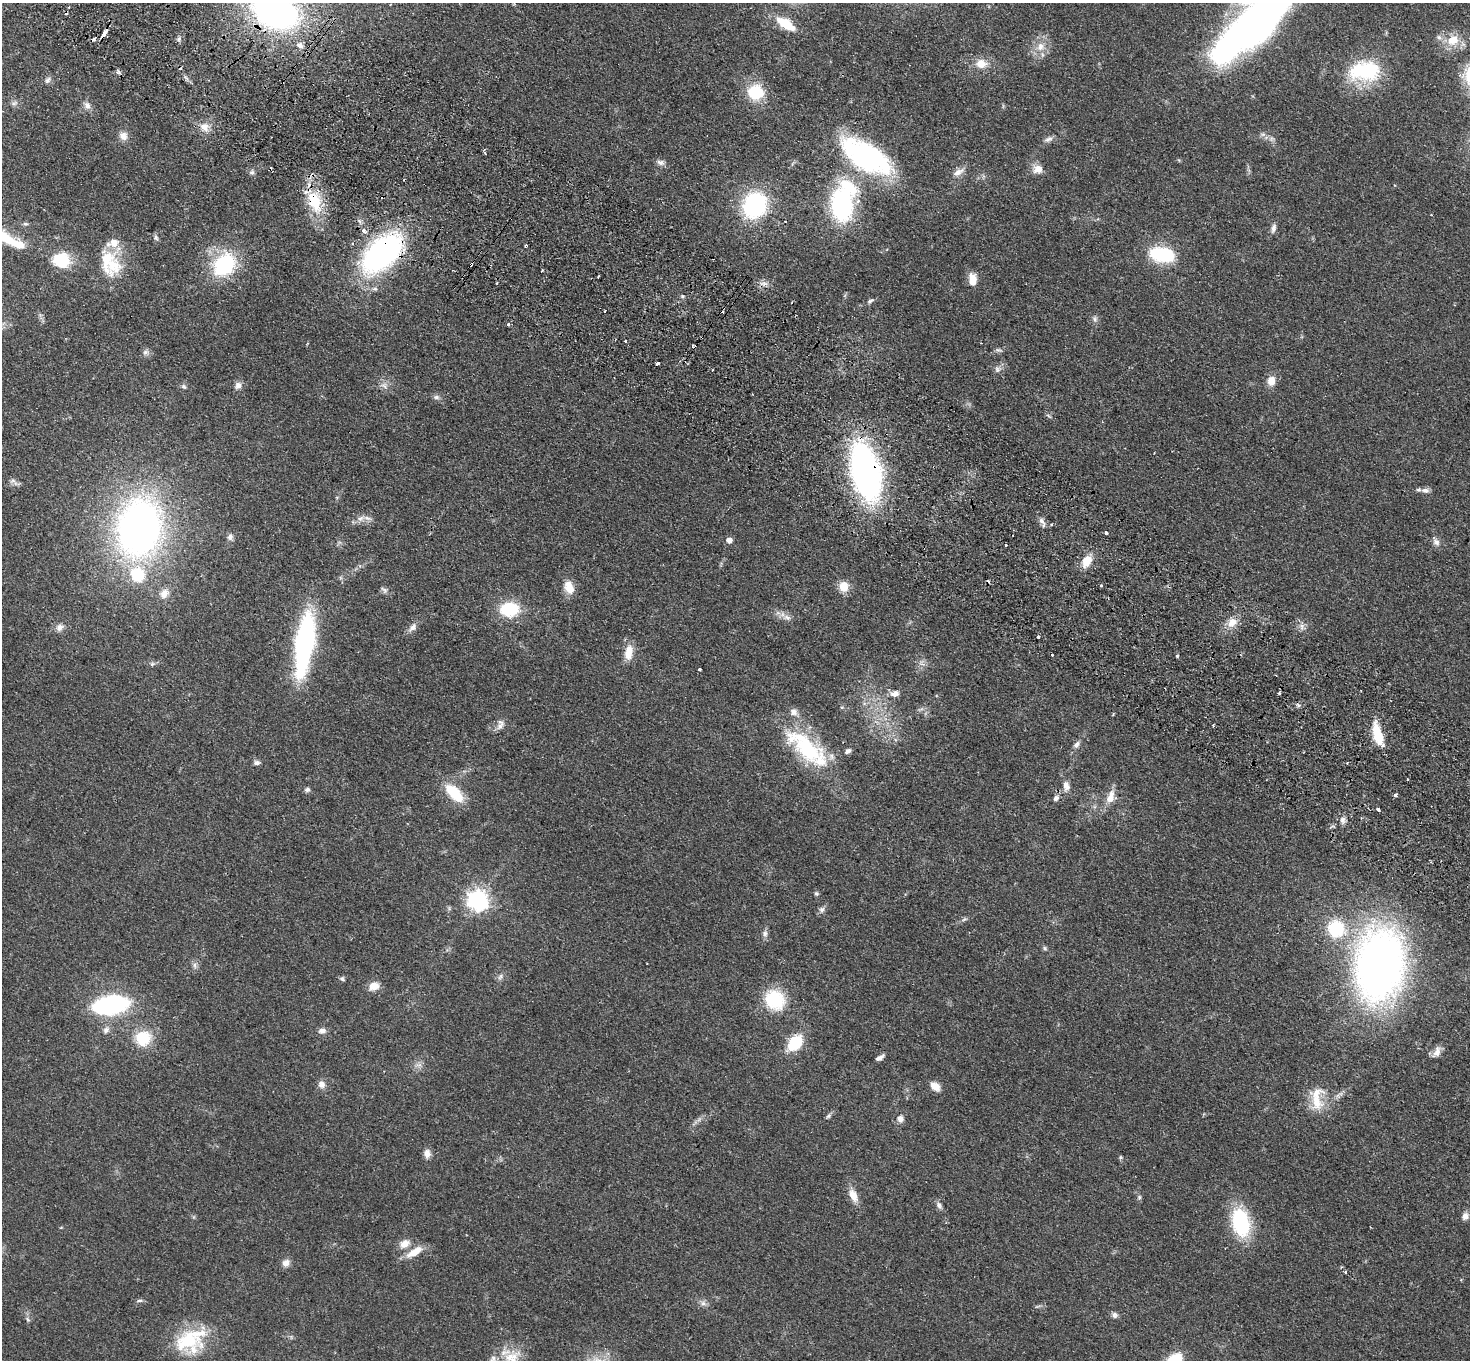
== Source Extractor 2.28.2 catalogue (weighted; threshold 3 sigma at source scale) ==
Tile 11 of 4 x 4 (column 3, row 3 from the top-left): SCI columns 2970-4437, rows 1560-2917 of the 5938 x 5974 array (HDU 1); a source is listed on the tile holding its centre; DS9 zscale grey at full resolution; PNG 1472 x 1362 px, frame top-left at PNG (2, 3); no overlay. Shown black and unused: <1% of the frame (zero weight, under 2 of 3 exposures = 3% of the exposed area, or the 3 px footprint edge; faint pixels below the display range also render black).
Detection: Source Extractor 2.28.2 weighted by HDU 2 'WHT'; one run over the whole footprint, this tile lists its part. Background 0.0594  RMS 0.007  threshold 0.0316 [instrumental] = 3 sigma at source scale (4.5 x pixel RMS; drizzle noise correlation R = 1.50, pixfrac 1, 0.05/0.05 arcsec/px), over >= 5 px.
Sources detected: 175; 2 inside a brighter object's white glare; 9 cosmic-ray / hot-pixel residue — not listed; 12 inside a brighter listed object's ellipse — not listed separately; the other 152 listed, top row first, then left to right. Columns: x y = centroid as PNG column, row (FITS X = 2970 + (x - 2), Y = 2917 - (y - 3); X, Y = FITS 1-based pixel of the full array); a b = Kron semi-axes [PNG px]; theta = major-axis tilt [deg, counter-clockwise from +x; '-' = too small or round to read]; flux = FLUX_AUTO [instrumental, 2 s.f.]
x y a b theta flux
275 12 32 21 -20 270
786 24 22 9 -32 21
1257 24 88 27 37 410
105 32 9 3 57 10
93 39 4 3 - 2.9
179 39 7 5 45 1.7
1453 40 17 13 36 13
300 45 9 7 -44 2.9
1040 47 13 10 68 7.6
981 64 16 12 -4 9.2
1365 71 42 25 3 46
118 72 6 5 - 1.4
48 80 9 7 57 2.2
756 92 17 16 - 25
14 103 8 4 36 1.4
87 105 12 8 -53 3.6
205 127 13 11 -52 6.2
1263 134 7 4 18 1.4
123 136 11 10 - 5.2
1048 139 12 7 22 2.6
867 156 48 22 -32 150
661 162 12 7 -16 2.7
1038 169 12 11 - 6.1
252 172 7 5 42 1.5
958 172 18 8 29 4.9
314 200 34 17 -76 29
755 205 18 15 63 100
841 205 27 17 -86 100
25 224 7 4 -8 0.97
1273 228 13 6 76 2.8
364 231 4 4 - 4.2
156 238 7 6 - 1.7
7 239 13 12 - 8.5
21 245 11 8 10 5.7
526 245 3 3 - 0.87
382 253 40 22 43 180
1162 255 22 13 -10 46
107 259 34 21 54 24
61 260 17 15 -20 25
471 264 4 3 - 1.9
224 265 24 18 50 58
973 279 14 8 -88 7.5
497 283 2 2 - 0.57
764 283 11 5 -18 2.9
375 289 8 6 -13 1.8
682 296 6 5 - 1.1
870 301 10 5 27 1.8
605 311 3 2 - 0.68
1095 319 8 7 - 2.1
508 324 3 3 - 1.5
626 341 3 3 - 2
998 350 9 5 -9 1.6
146 352 9 7 30 2.2
657 364 4 3 - 4.6
997 369 9 6 -88 2.1
712 370 3 2 - 0.85
1271 381 11 9 82 7
238 385 9 8 - 3.5
184 386 7 5 -37 1.4
385 386 9 5 -45 2.5
436 397 9 6 -9 1.9
1048 416 9 3 -40 1
865 471 39 19 -76 310
13 480 7 4 -1 1.6
1425 490 11 7 -7 3.3
361 518 10 5 26 3
1042 521 13 6 -54 3
139 528 49 36 80 360
1106 533 3 3 - 5.7
230 537 9 7 80 2.6
729 540 5 5 - 5
1436 542 11 8 -41 3.1
1006 545 3 2 - 1.4
1087 561 16 10 62 10
844 586 13 12 - 8.1
1101 586 3 3 - 1.4
569 587 17 11 -70 8.8
384 590 11 6 -38 2.2
164 593 14 11 53 6.3
510 609 16 12 1 35
787 617 11 7 -22 3.5
1232 622 14 10 33 7.4
1302 626 10 4 -90 2.2
59 627 10 9 - 3.5
413 627 11 7 38 3.8
1038 637 3 3 - 1.6
305 642 43 13 81 190
629 652 18 10 80 9.7
1052 655 3 3 - 1.3
1177 656 4 3 - 1.3
152 664 6 5 - 1.3
699 669 3 3 - 1.4
894 694 12 8 0 4.1
1298 705 7 4 0 1.4
842 707 6 3 18 0.77
500 725 16 8 73 3.8
1213 725 3 3 - 0.84
1378 735 28 10 -72 19
1076 745 9 6 51 2.7
807 748 60 24 -43 65
848 751 9 6 30 2.2
256 763 7 5 7 2.5
1407 779 2 2 - 0.76
1066 786 12 8 -72 4.6
307 790 7 6 - 1.8
454 793 23 11 -45 25
1395 795 3 3 - 9.5
1056 798 8 5 50 2.1
1110 798 11 9 52 6.2
1378 810 4 3 - 3.8
1342 820 9 7 80 2.8
816 894 5 5 - 1.2
478 900 7 7 - 390
822 909 8 7 - 2.2
964 919 6 5 - 1.3
1336 929 15 14 - 39
765 934 10 7 89 2.5
1045 948 6 5 - 1.2
195 965 9 4 -82 1.9
1379 966 64 43 82 410
500 977 9 4 55 1.8
342 979 7 5 -43 1.3
374 986 9 8 - 8.8
775 1000 25 21 -41 32
111 1005 29 15 9 100
106 1030 9 8 - 2.9
322 1031 9 6 5 3.3
143 1038 17 16 - 23
795 1043 12 9 49 36
1437 1052 15 8 69 5.1
879 1058 9 4 30 2.9
322 1084 10 9 - 3.8
935 1086 11 8 -41 6.8
1316 1102 27 18 -77 17
828 1116 7 5 41 1.5
900 1119 8 8 - 3.7
427 1153 10 8 -87 4.1
853 1196 18 9 -66 7.6
1139 1197 6 5 - 1.1
939 1205 11 7 -64 2.4
1465 1216 8 7 - 3.6
1241 1222 32 18 -78 51
404 1244 13 9 32 6.5
414 1252 23 8 32 9.9
286 1263 10 9 - 4
1345 1271 3 3 - 1.4
140 1300 8 4 1 1.3
703 1303 7 7 - 2.3
1115 1315 8 7 - 2.1
28 1319 7 4 -46 1.1
188 1341 39 26 10 41
509 1357 40 16 49 20
Overlapping masked pixels (flux is a lower limit): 6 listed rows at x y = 275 12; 105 32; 314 200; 382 253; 471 264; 865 471
Isophote crosses this tile's border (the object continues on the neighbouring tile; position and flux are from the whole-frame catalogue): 3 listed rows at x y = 275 12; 1257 24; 509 1357